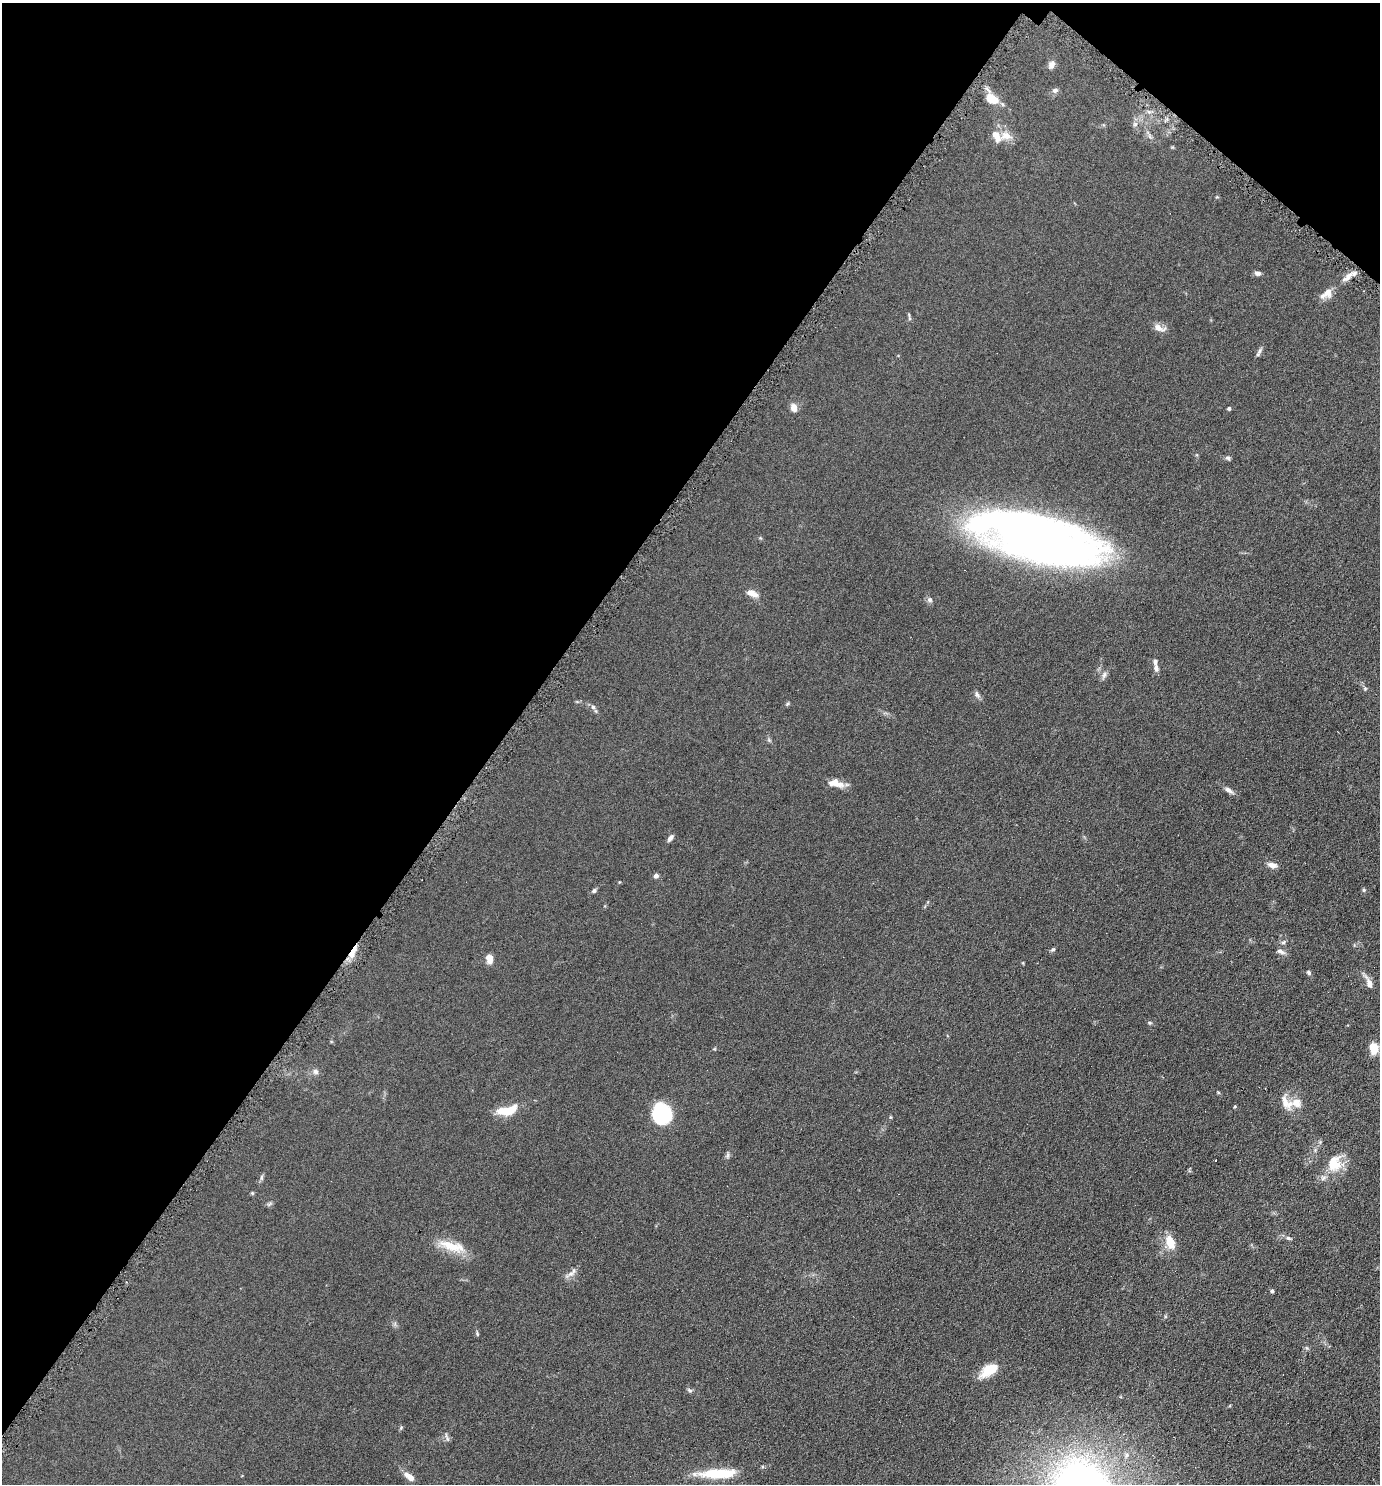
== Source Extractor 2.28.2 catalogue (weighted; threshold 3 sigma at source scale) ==
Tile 2 of 4 x 4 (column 2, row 1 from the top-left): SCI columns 1528-2905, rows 4455-5936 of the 5952 x 5946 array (HDU 1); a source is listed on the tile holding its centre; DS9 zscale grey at full resolution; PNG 1382 x 1486 px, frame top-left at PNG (2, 3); no overlay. Shown black and unused: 38% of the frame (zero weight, under 4 of 8 exposures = <1% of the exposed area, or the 3 px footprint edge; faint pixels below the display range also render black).
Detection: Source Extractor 2.28.2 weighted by HDU 2 'WHT'; one run over the whole footprint, this tile lists its part. Background 0.0906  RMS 0.0077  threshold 0.0316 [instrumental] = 3 sigma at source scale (4.09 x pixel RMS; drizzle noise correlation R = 1.36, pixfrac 0.8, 0.05/0.05 arcsec/px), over >= 5 px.
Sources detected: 67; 1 inside a brighter object's white glare — not listed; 5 inside a brighter listed object's ellipse — not listed separately; the other 61 listed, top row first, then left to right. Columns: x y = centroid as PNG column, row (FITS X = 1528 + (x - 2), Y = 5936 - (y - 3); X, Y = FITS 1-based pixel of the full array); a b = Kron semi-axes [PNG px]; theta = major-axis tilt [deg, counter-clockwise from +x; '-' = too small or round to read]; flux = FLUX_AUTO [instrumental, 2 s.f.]
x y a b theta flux
1051 64 11 8 64 3
1055 90 8 6 16 2
992 99 12 8 -32 15
1135 124 6 6 - 1.9
1006 135 18 12 -8 7.4
1257 273 7 5 -8 2.3
1347 278 19 6 40 5.1
1328 292 13 11 74 5.5
1159 328 17 8 -19 4.6
1259 351 10 5 57 1.9
794 408 9 7 -74 4.5
1229 408 4 4 - 1.4
1228 458 6 5 - 1.3
1039 539 101 36 -15 640
752 593 15 7 -25 5.5
930 600 7 6 - 2
1156 668 10 6 -79 2.8
1104 675 10 5 65 2.1
1365 688 6 4 -45 0.94
977 694 10 6 -60 2
787 704 6 4 70 0.85
593 707 6 6 - 1.7
836 783 18 9 -13 8
1229 790 13 6 -36 3.1
670 838 9 5 53 2.3
1272 865 10 6 -12 4.7
656 876 5 5 - 2.2
1364 890 5 4 - 0.92
594 891 6 5 - 1.4
1283 942 6 5 - 1.3
1053 949 7 4 39 1.1
353 951 23 5 61 7.4
1281 951 12 6 -24 2.6
489 959 10 7 -81 5.6
1309 972 6 5 - 1.3
1369 983 17 6 -66 5.1
1150 1023 6 4 -13 0.89
1374 1048 13 10 -86 9
315 1071 8 7 - 2.5
1218 1092 5 3 - 0.65
1286 1102 24 12 -60 8.9
1235 1107 5 3 - 0.69
505 1111 17 9 -2 14
662 1114 20 16 -81 48
727 1156 8 5 83 1.4
1215 1160 3 2 - 1.1
1334 1163 21 19 75 17
261 1177 9 4 90 1.3
252 1193 5 5 - 0.74
1288 1238 8 5 -18 1.6
1170 1243 17 10 -68 11
452 1246 38 11 -16 16
571 1273 12 6 33 3.3
1272 1291 4 4 - 1.4
477 1334 7 3 -85 0.85
1307 1348 6 4 -45 1
989 1370 26 12 33 13
689 1390 8 4 -27 1.3
401 1428 6 4 56 0.87
720 1473 41 10 2 28
409 1477 14 6 -37 5.5
Overlapping masked pixels (flux is a lower limit): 1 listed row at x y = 353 951